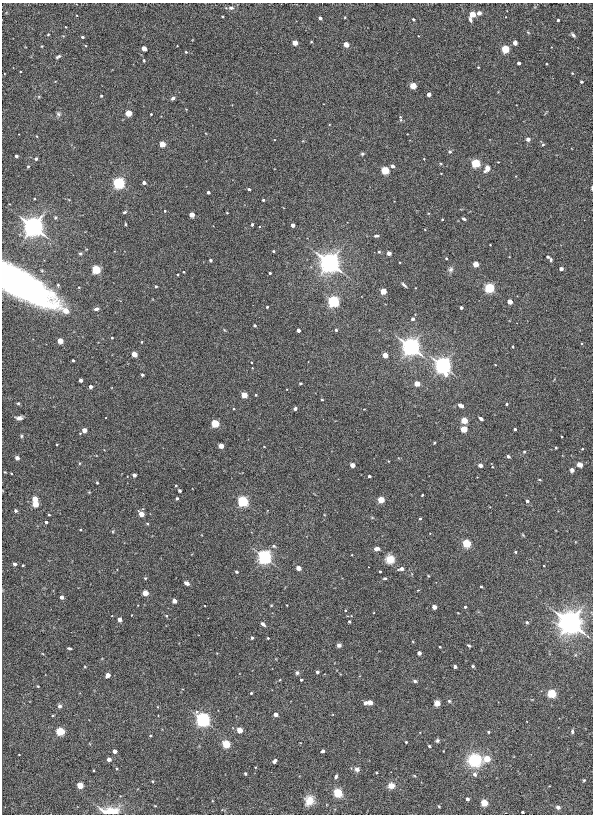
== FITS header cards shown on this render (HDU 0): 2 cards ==
NAXIS1  =                  591
NAXIS2  =                  812

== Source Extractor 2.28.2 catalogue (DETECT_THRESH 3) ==
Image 591 x 812 px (HDU 0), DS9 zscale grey, 1 PNG px = 1 image px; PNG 595 x 816 px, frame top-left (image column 1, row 812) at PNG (2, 3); no overlay
Background 3.14e-04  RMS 0.0057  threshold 0.017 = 3 sigma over >= 5 px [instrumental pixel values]
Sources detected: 269; all 269 listed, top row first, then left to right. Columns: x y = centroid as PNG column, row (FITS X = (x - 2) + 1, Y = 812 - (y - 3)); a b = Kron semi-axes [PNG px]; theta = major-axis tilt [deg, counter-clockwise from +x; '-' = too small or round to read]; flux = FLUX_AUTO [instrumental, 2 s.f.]
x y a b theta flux
231 8 8 6 -3 1.4
479 13 3 3 - 3.8
472 15 5 4 - 18
222 16 3 3 - 0.44
345 17 2 2 - 0.3
320 18 3 3 - 2.1
413 19 3 3 - 0.67
558 20 3 3 - 0.72
65 27 3 2 - 0.26
528 32 5 3 - 0.32
48 34 3 3 - 0.31
573 35 5 3 - 0.9
82 37 3 3 - 0.76
311 42 4 2 - 0.25
295 43 4 3 - 12
515 43 5 4 - 1
346 44 4 3 - 10
42 46 3 3 - 0.3
144 49 4 3 - 9.9
505 49 4 4 - 47
186 52 3 3 - 0.39
58 56 7 4 24 0.73
144 60 5 2 - 0.34
519 63 3 3 - 2
546 64 2 2 - 0.36
478 67 3 2 - 0.36
572 73 3 3 - 0.32
581 82 3 3 - 0.91
413 86 5 5 - 2.3
429 94 4 3 - 1.2
101 96 3 3 - 0.5
173 98 4 3 - 0.97
128 113 4 4 - 23
58 114 7 6 - 0.85
151 114 3 3 - 0.35
400 118 7 3 -86 0.56
36 136 4 2 - 0.26
528 139 5 4 - 1.1
162 144 4 4 - 16
543 145 4 4 - 0.48
450 152 3 3 - 0.95
362 154 5 4 - 0.53
16 156 3 3 - 1.4
36 159 4 3 - 0.68
424 159 4 2 - 0.22
498 162 2 2 - 0.24
476 163 4 4 - 68
28 166 4 3 - 0.36
392 166 3 3 - 2.2
487 169 11 6 56 2.2
385 170 4 4 - 45
441 174 3 2 - 0.21
119 183 4 4 - 190
144 183 3 3 - 2.7
592 188 5 2 - 0.32
249 189 3 3 - 0.92
208 192 3 3 - 1.4
263 200 3 3 - 0.54
165 211 3 2 - 0.35
125 212 5 3 - 0.54
227 213 3 2 - 0.25
192 215 4 3 - 10
55 217 4 4 - 0.52
442 219 3 2 - 0.41
464 219 5 3 - 0.55
125 224 3 2 - 0.37
252 224 3 3 - 0.47
293 225 3 3 - 3.5
33 227 6 5 - 580
376 236 6 3 2 0.78
273 251 3 3 - 0.48
379 252 4 4 - 0.45
389 253 3 3 - 4.7
80 254 3 3 - 0.88
548 257 3 3 - 0.81
446 258 3 2 - 0.41
210 260 3 3 - 0.47
551 260 5 3 - 0.6
329 262 6 6 - 510
475 264 4 4 - 14
96 269 4 4 - 70
451 269 8 6 45 1
561 269 3 3 - 2.8
183 272 3 2 - 0.3
270 273 3 3 - 0.72
178 274 3 2 - 0.35
19 284 48 16 -29 230
58 285 4 4 - 0.48
404 285 6 3 -44 0.78
156 286 3 3 - 0.58
79 287 3 2 - 0.26
489 288 4 4 - 100
383 291 4 4 - 17
333 301 4 4 - 170
510 301 4 3 - 8.8
267 307 3 3 - 0.53
461 307 3 3 - 1.6
96 309 5 3 - 1.2
65 311 4 4 - 8.7
413 319 3 3 - 1.8
255 325 3 3 - 0.78
224 330 5 4 - 0.36
298 330 3 3 - 2.6
336 330 3 3 - 0.71
112 338 3 2 - 0.38
60 341 4 4 - 14
141 342 4 2 - 0.27
411 347 5 4 - 870
513 347 3 3 - 0.44
134 354 4 3 - 14
385 355 4 3 - 8.5
73 360 3 3 - 0.78
251 362 3 2 - 0.29
443 365 5 4 - 540
495 365 3 2 - 0.23
142 375 3 3 - 1
81 380 3 3 - 2.5
300 383 4 2 - 0.36
417 384 4 4 - 11
90 387 3 3 - 2.7
244 395 4 4 - 17
256 395 3 2 - 0.41
322 400 3 2 - 0.33
18 403 5 4 - 0.42
506 404 3 3 - 0.53
460 405 5 3 - 2
295 408 3 3 - 0.86
234 409 3 3 - 0.32
19 418 7 4 1 1.4
481 418 4 3 - 1.2
464 420 4 4 - 24
215 423 4 4 - 49
464 429 4 4 - 22
515 429 3 3 - 0.94
84 430 5 4 - 6.3
21 436 4 4 - 0.49
562 437 3 2 - 0.37
434 443 3 2 - 0.33
221 446 4 3 - 9.2
264 446 3 2 - 0.23
556 448 3 2 - 0.4
582 449 3 3 - 0.27
524 452 4 3 - 0.38
508 456 3 3 - 1.3
17 458 4 3 - 3.8
79 463 5 3 - 0.34
352 465 4 3 - 6.6
480 465 3 3 - 4.8
579 465 6 5 - 1.5
492 467 3 3 - 0.34
572 470 4 4 - 1.3
11 473 3 2 - 0.39
134 475 3 3 - 3.2
369 476 3 3 - 0.86
539 479 4 3 - 0.3
97 483 3 2 - 0.29
176 486 3 3 - 0.35
179 491 3 3 - 0.76
89 492 4 4 - 0.33
422 495 3 2 - 0.33
177 498 3 3 - 0.96
35 499 4 4 - 12
381 499 4 4 - 24
243 501 4 4 - 150
527 501 3 3 - 1.2
35 504 4 4 - 21
16 511 3 3 - 1.3
141 514 4 3 - 9.7
49 515 3 2 - 0.43
420 518 3 2 - 0.5
46 522 3 3 - 0.89
147 524 3 3 - 0.48
80 530 3 3 - 0.3
523 535 5 3 - 0.38
466 543 4 4 - 55
274 546 6 4 -17 0.66
377 549 6 4 6 1.7
515 552 3 3 - 0.59
264 557 4 4 - 390
390 559 8 7 - 5.1
15 564 3 3 - 2.2
23 565 3 2 - 0.42
298 568 5 5 - 1.5
401 569 5 3 - 2.8
380 571 3 2 - 0.42
236 572 3 3 - 0.97
428 576 4 3 - 0.29
145 578 4 4 - 0.36
385 578 4 3 - 0.56
186 583 5 3 - 1.4
481 587 3 2 - 0.5
418 590 5 3 - 0.29
145 593 4 4 - 13
62 597 3 3 - 2.7
174 601 4 3 - 4.9
271 605 3 3 - 0.3
287 605 2 2 - 0.23
434 607 4 3 - 5.6
465 607 3 3 - 0.66
345 610 3 2 - 0.35
166 616 5 4 - 0.43
119 619 4 3 - 4.6
349 621 3 3 - 0.65
527 622 4 4 - 0.78
570 622 7 5 -4 1900
263 624 6 4 -42 1
252 638 3 3 - 1.1
268 638 3 2 - 0.45
339 645 5 5 - 0.94
469 645 4 2 - 0.5
440 647 3 2 - 0.35
69 648 4 2 - 0.5
419 653 3 3 - 3.8
473 666 3 3 - 0.7
85 667 3 2 - 0.25
455 667 3 3 - 1.8
317 672 3 3 - 1.3
297 673 5 5 - 0.82
108 675 4 3 - 6
301 680 3 3 - 0.65
415 681 5 4 - 0.69
38 686 3 2 - 0.31
251 693 3 3 - 0.44
551 693 4 4 - 71
449 701 5 5 - 0.5
370 702 4 3 - 8.7
365 703 4 4 - 0.99
437 703 5 5 - 2.5
59 706 5 5 - 1
275 714 4 3 - 4.9
53 715 4 2 - 0.28
203 719 4 4 - 360
239 730 4 4 - 13
60 731 4 4 - 56
572 731 5 4 - 0.74
488 732 3 3 - 0.5
150 736 3 2 - 0.37
437 741 6 5 - 0.63
406 742 3 3 - 0.35
226 744 4 4 - 50
429 746 3 3 - 0.72
114 751 4 3 - 3.9
323 751 4 3 - 1.5
19 755 3 2 - 0.21
109 759 3 3 - 4.5
487 759 4 4 - 17
475 760 11 10 - 20
275 761 5 3 - 1.2
255 767 3 2 - 0.27
117 768 3 3 - 0.44
357 769 6 5 - 1.5
94 770 3 2 - 0.35
245 774 3 3 - 0.47
475 774 6 5 - 1.2
414 775 5 3 - 0.33
336 776 5 4 - 0.79
584 780 3 3 - 0.4
152 781 4 4 - 0.35
80 785 4 4 - 18
391 785 7 7 - 2.8
338 793 4 4 - 78
467 799 3 3 - 2.4
309 800 11 10 - 4.4
484 803 4 4 - 32
155 806 5 3 - 0.28
439 806 4 3 - 0.35
558 807 5 4 - 1.2
110 811 20 8 -3 11
522 812 3 3 - 0.79
At the frame edge (FLAGS 8, measured only in part): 3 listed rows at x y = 592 188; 19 284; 110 811